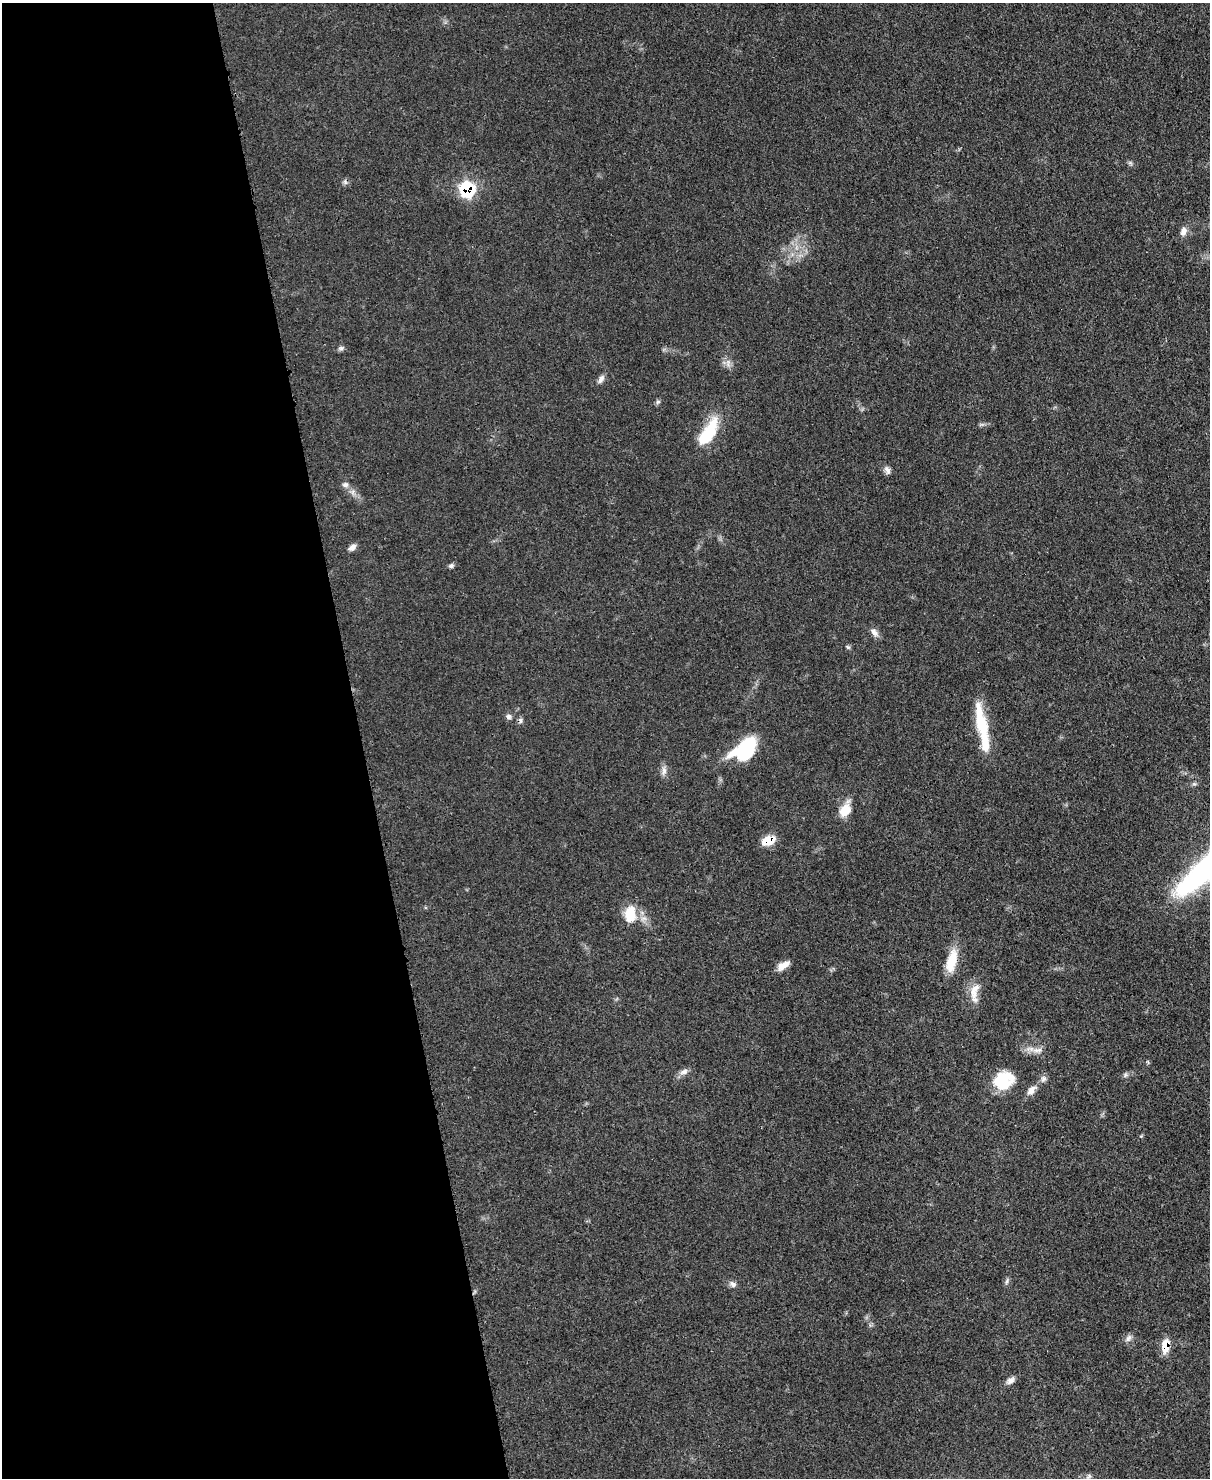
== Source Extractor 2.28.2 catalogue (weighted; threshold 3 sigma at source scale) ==
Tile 5 of 4 x 3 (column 1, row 2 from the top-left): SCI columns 78-1285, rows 1690-3165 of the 4991 x 4970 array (HDU 1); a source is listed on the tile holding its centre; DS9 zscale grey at full resolution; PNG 1212 x 1480 px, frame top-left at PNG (2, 3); no overlay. Shown black and unused: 30% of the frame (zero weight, under 3 of 4 exposures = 9% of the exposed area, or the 3 px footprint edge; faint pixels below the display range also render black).
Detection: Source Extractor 2.28.2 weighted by HDU 2 'WHT'; one run over the whole footprint, this tile lists its part. Background 0.0551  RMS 0.004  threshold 0.0181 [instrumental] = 3 sigma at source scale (4.5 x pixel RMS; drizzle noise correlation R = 1.50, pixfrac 1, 0.05/0.05 arcsec/px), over >= 5 px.
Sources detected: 39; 1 inside a brighter object's white glare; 2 cosmic-ray / hot-pixel residue — not listed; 3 inside a brighter listed object's ellipse — not listed separately; the other 33 listed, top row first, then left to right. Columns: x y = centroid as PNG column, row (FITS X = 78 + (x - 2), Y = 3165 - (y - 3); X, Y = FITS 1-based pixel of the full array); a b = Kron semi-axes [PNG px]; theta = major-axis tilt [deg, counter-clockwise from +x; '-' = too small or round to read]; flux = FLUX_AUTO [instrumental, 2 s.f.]
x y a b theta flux
467 189 10 9 - 32
1183 231 12 8 72 2.4
341 348 6 6 - 0.94
728 363 11 5 84 1.6
601 379 12 6 59 1.7
658 402 7 4 45 0.81
708 432 31 12 59 20
887 470 11 6 -51 1.7
345 485 9 7 -13 1.4
352 548 10 6 43 1.9
451 566 7 6 - 0.89
874 633 13 7 -50 2.1
848 647 6 4 -18 0.56
509 717 7 6 - 1.1
982 725 44 14 -76 16
746 749 26 16 56 24
664 771 13 6 90 1.9
845 810 17 12 51 6
769 840 13 9 17 7.6
630 914 22 14 85 9.6
951 961 30 11 77 8.9
783 965 16 7 30 3.4
974 992 30 10 82 5.3
684 1072 12 7 22 2
1125 1075 7 4 72 0.71
1043 1079 9 7 82 1.4
1001 1082 25 17 -16 12
1031 1090 13 8 50 2.8
1007 1281 8 3 71 0.79
733 1284 10 6 -40 1.5
1129 1338 11 6 53 1.5
1165 1346 15 8 86 6.4
1010 1380 11 7 40 1.9
Overlapping masked pixels (flux is a lower limit): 3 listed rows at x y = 467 189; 769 840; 1165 1346